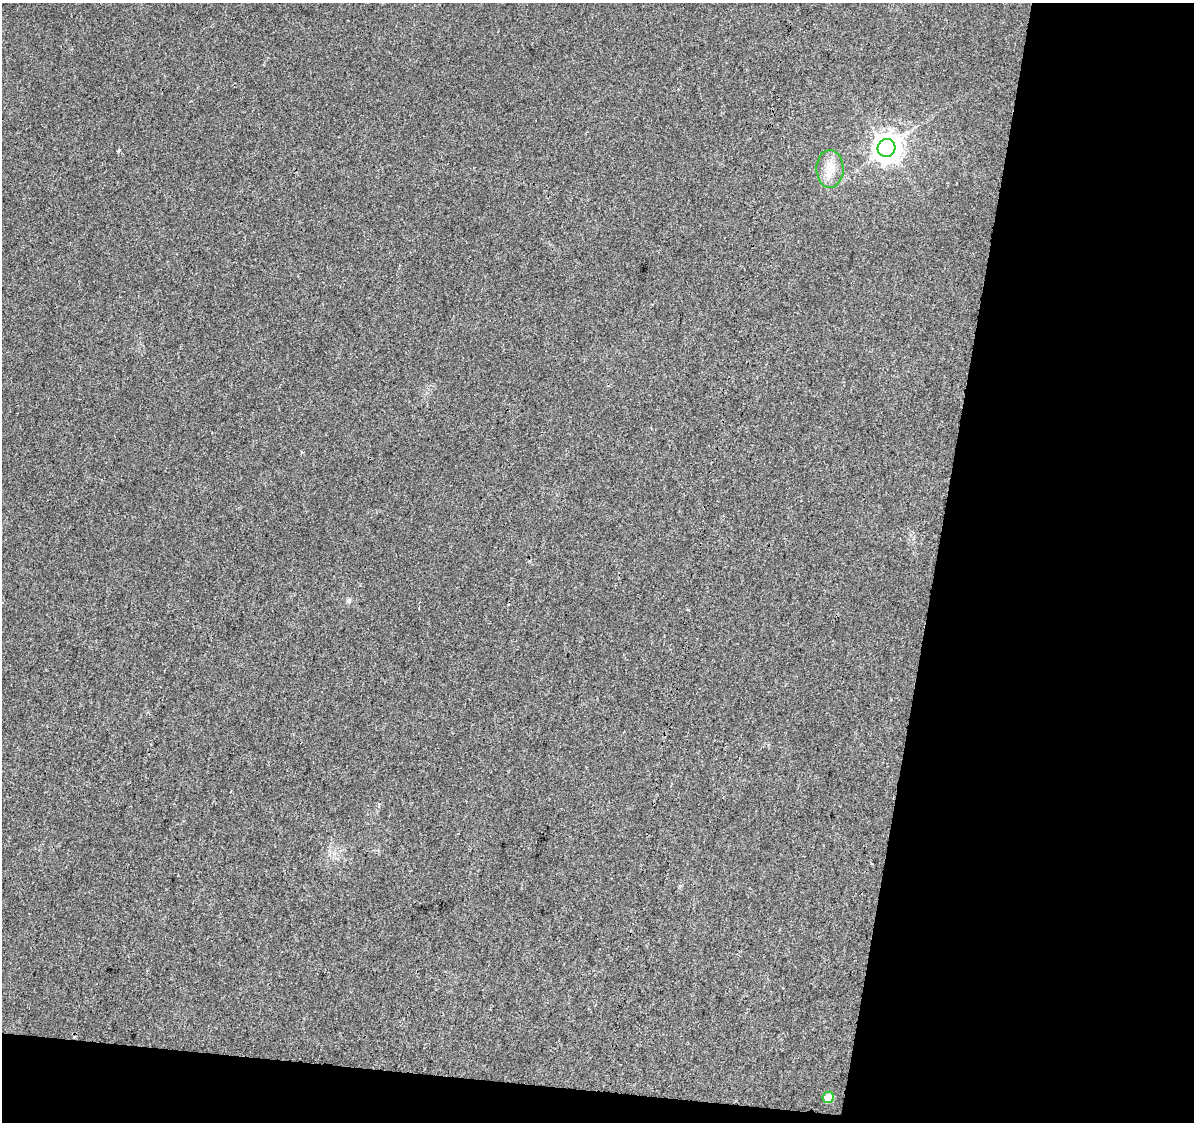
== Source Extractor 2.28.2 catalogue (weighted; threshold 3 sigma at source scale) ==
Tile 4 of 2 x 2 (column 2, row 2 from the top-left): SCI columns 1193-2384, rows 129-1248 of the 2384 x 2480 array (HDU 1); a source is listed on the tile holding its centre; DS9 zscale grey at full resolution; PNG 1196 x 1124 px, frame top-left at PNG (2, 3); each listed source drawn as its Kron ellipse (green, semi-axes under 4 px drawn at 4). Shown black and unused: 25% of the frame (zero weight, under 3 of 4 exposures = <1% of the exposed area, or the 3 px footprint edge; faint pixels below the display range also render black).
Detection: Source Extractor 2.28.2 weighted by HDU 2 'WHT'; one run over the whole footprint, this tile lists its part. Background 0.0216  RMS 0.0046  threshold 0.0208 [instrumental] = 3 sigma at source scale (4.5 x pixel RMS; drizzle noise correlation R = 1.50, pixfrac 1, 0.0396/0.0396 arcsec/px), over >= 5 px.
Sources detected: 3; all 3 listed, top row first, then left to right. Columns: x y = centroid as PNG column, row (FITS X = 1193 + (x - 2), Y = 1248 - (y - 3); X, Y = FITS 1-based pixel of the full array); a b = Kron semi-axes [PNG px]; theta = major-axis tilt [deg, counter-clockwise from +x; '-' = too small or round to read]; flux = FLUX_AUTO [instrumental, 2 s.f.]
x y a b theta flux
886 148 9 9 - 550
830 169 19 13 -89 6.9
828 1097 6 5 - 7.1